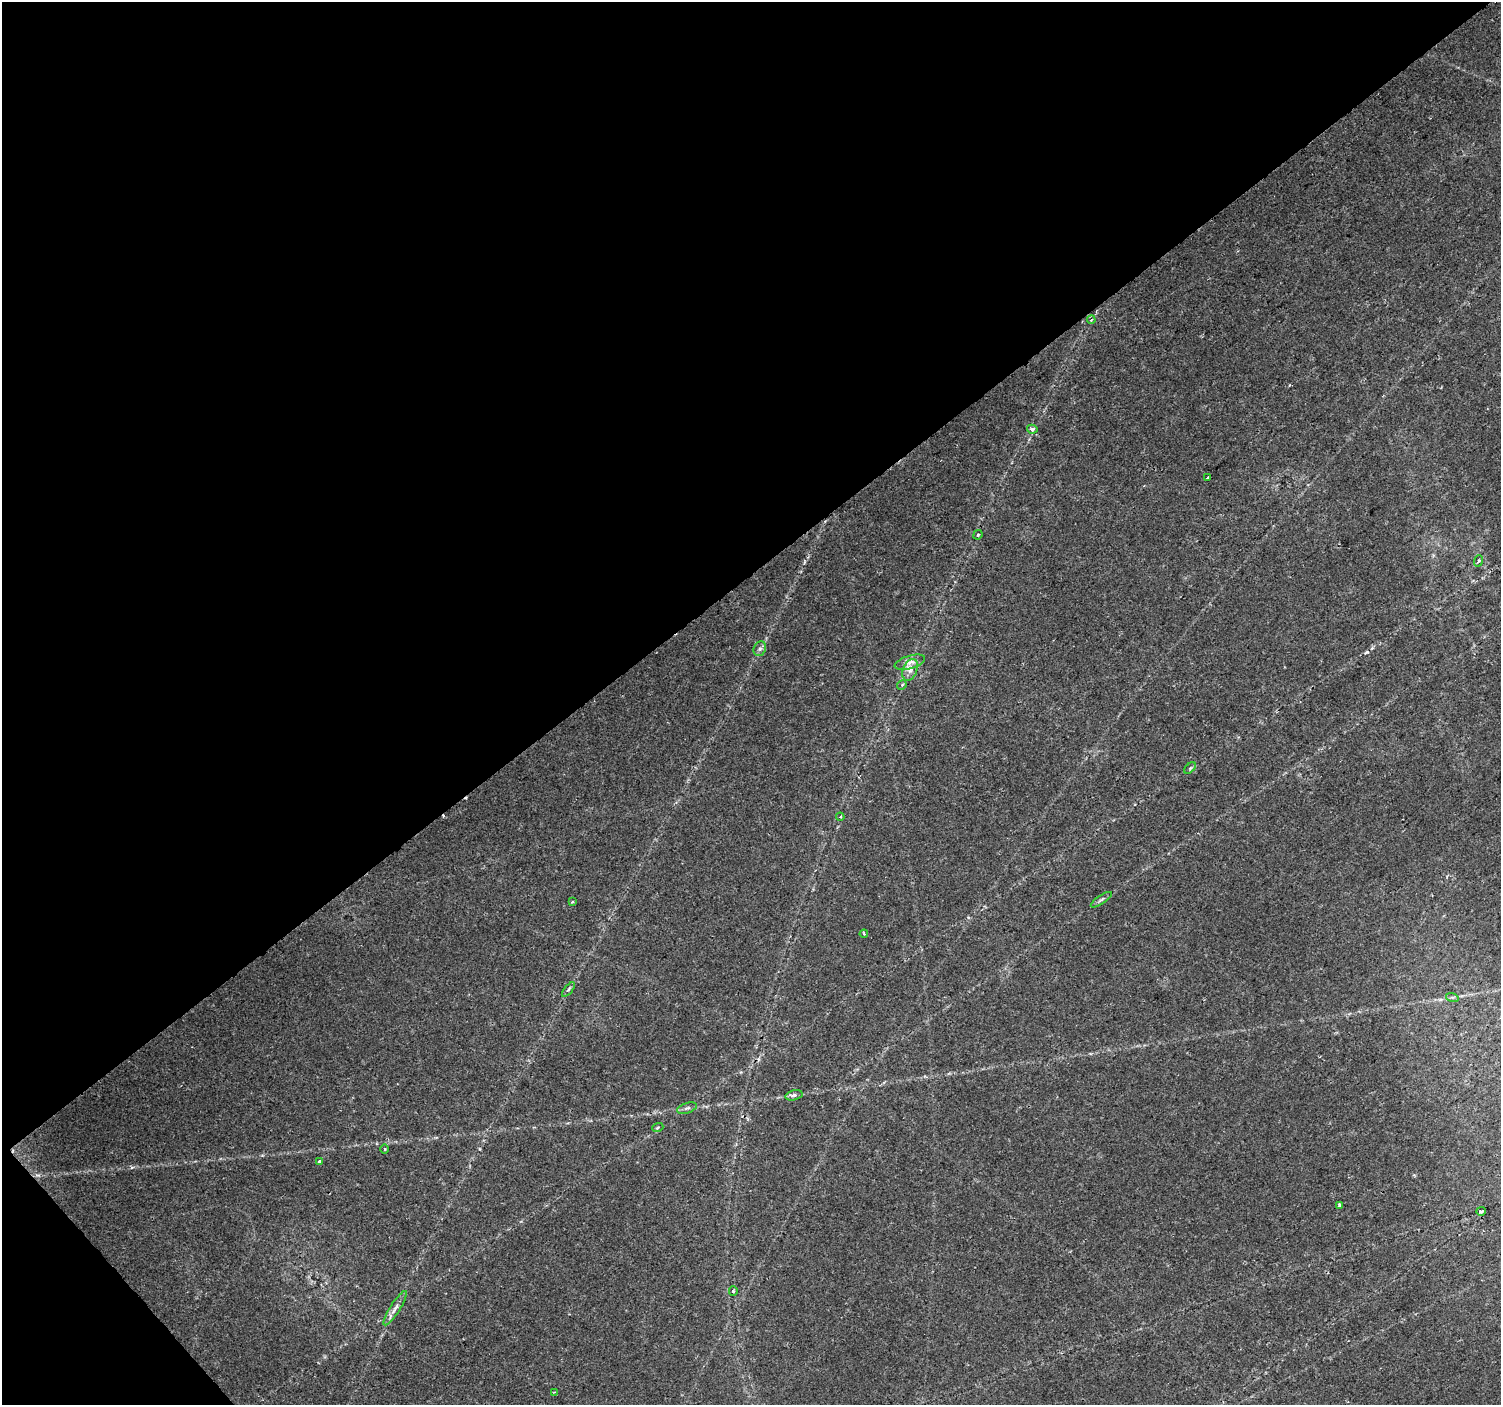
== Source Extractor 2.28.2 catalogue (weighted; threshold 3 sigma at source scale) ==
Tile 5 of 4 x 4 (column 1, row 2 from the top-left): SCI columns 7-1505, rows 3009-4411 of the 6001 x 5954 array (HDU 1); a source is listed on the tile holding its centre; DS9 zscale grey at full resolution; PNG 1503 x 1407 px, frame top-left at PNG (2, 2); each listed source drawn as its Kron ellipse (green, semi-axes under 4 px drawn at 4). Shown black and unused: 42% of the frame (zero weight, under 2 of 3 exposures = <1% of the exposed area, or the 3 px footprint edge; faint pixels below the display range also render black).
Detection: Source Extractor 2.28.2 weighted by HDU 2 'WHT'; one run over the whole footprint, this tile lists its part. Background 0.0407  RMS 0.0037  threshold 0.0164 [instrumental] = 3 sigma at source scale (4.5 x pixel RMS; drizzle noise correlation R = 1.50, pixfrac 1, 0.0396/0.0396 arcsec/px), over >= 5 px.
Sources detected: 29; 3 cosmic-ray / hot-pixel residue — neither listed nor drawn; the other 26 listed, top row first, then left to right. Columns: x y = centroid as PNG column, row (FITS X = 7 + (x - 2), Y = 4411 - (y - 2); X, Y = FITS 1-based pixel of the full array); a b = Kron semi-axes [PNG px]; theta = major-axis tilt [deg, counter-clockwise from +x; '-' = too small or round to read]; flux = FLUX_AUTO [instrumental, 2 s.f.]
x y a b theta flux
1091 320 4 3 - 0.41
1032 429 5 4 - 1.1
1208 477 3 3 - 1.4
978 535 5 4 - 0.5
1478 561 6 3 70 0.5
760 649 8 6 67 1.1
910 662 16 6 17 2.5
910 670 11 7 67 2.2
902 685 5 4 - 0.69
1190 768 7 4 44 0.65
840 817 4 4 - 0.5
1101 900 12 3 34 0.88
572 902 4 3 - 0.5
864 934 4 3 - 0.42
568 990 9 4 50 0.69
1452 997 6 4 -18 0.63
794 1095 9 5 13 1
687 1108 10 5 18 1.1
658 1127 5 3 - 0.38
385 1149 5 3 - 0.36
319 1161 3 3 - 0.69
1339 1205 4 3 - 0.98
1481 1211 5 3 - 0.8
733 1291 5 4 - 0.44
395 1308 20 5 58 2.2
554 1392 2 2 - 0.34